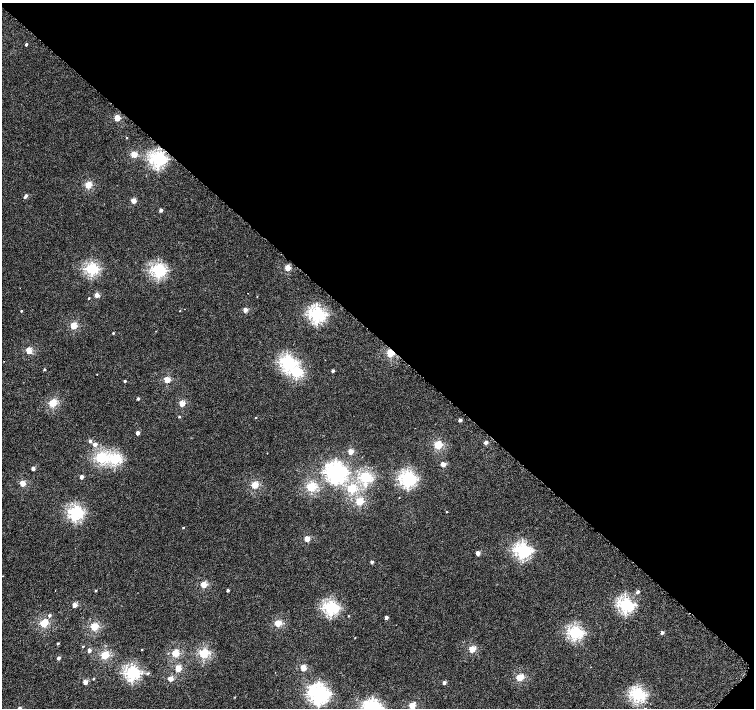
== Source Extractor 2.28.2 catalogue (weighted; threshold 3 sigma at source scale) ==
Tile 8 of 4 x 4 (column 4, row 2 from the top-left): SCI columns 4533-6035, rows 3070-4480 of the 6052 x 6055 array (HDU 1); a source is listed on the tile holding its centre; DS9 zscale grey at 2 x 2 block average (1 PNG px = mean of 2 x 2 image px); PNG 756 x 710 px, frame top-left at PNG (2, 3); no overlay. Shown black and unused: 48% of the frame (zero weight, under 4 of 8 exposures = <1% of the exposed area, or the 3 px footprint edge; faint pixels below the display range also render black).
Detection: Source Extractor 2.28.2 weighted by HDU 2 'WHT'; one run over the whole footprint, this tile lists its part. Background 3.80e-04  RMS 0.0014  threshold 0.00553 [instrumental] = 3 sigma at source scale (4.09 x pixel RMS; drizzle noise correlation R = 1.36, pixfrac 0.8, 0.0396/0.0396 arcsec/px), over >= 5 px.
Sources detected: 101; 1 inside a brighter object's white glare — not listed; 1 coinciding with a brighter row at this scale — not listed separately; the other 99 listed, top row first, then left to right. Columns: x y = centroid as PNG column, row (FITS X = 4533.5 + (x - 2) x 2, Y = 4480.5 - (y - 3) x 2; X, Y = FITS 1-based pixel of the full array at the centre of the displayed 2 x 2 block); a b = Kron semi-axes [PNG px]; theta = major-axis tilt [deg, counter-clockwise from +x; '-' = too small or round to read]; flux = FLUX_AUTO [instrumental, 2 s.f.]
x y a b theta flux
26 44 2 2 - 0.61
117 118 3 3 - 7.1
127 138 2 2 - 0.14
134 154 3 2 - 6.4
158 159 4 4 - 49
88 185 3 3 - 9.9
26 195 2 2 - 0.77
133 201 3 2 - 3.5
161 210 2 2 - 1.3
288 268 3 2 - 6.2
91 269 3 3 - 30
158 270 4 3 - 40
97 295 2 2 - 2.9
89 298 2 2 - 0.23
245 310 2 2 - 2.7
21 311 2 2 - 0.31
180 311 2 2 - 0.12
317 314 4 4 - 49
73 326 3 3 - 8.4
113 333 2 2 - 0.3
29 350 3 3 - 7.5
391 353 3 3 - 13
287 362 4 4 - 38
44 369 2 2 - 0.45
333 371 2 2 - 0.77
296 372 3 3 - 25
167 380 3 2 - 7.6
125 381 2 2 - 0.61
138 399 2 2 - 0.6
53 403 3 3 - 12
182 403 3 2 - 6.3
179 417 2 2 - 0.28
256 417 2 2 - 0.17
460 420 2 2 - 1.2
138 433 2 2 - 1.6
90 441 2 2 - 0.99
486 442 2 2 - 2
95 444 3 2 - 1.5
438 445 3 3 - 13
351 452 3 2 - 5
101 458 4 3 - 22
114 459 4 3 - 27
443 464 3 2 - 3.4
33 468 2 2 - 1.8
336 472 5 5 - 95
82 477 2 2 - 1.8
365 477 3 3 - 28
407 479 4 4 - 49
22 483 3 2 - 5.9
255 485 3 3 - 9
311 487 3 3 - 20
351 488 3 3 - 15
359 501 3 3 - 11
75 512 4 3 - 36
447 512 2 2 - 0.19
183 528 2 2 - 0.23
307 539 3 2 - 4.5
522 550 4 4 - 46
478 553 3 2 - 2.4
372 562 2 2 - 1.1
3 576 2 2 - 0.098
204 585 3 3 - 6.9
228 590 2 2 - 0.71
96 591 2 2 - 0.36
638 592 3 2 - 0.83
74 605 2 2 - 3.8
625 605 4 3 - 46
330 608 4 3 - 39
49 615 3 2 - 0.58
348 616 2 2 - 0.16
386 618 2 2 - 1.2
44 623 3 3 - 13
278 623 3 3 - 8.3
94 627 3 3 - 12
575 633 4 3 - 37
662 633 2 2 - 1.2
355 638 2 2 - 0.11
58 643 2 2 - 0.44
83 646 2 2 - 0.24
142 649 2 2 - 0.23
472 649 3 3 - 7.4
89 650 2 2 - 1.7
175 653 3 3 - 11
203 653 3 3 - 19
105 655 3 3 - 14
59 658 2 2 - 1.1
178 668 3 2 - 5.7
303 668 3 2 - 5.7
132 673 4 3 - 41
148 673 3 2 - 0.48
520 677 3 3 - 9.5
93 679 2 2 - 0.28
170 679 3 2 - 3.7
85 682 2 2 - 3.7
444 683 2 2 - 1.4
319 694 5 5 - 83
637 695 4 3 - 38
235 697 2 2 - 0.17
412 705 3 3 - 7.2
Overlapping masked pixels (flux is a lower limit): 1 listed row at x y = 391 353